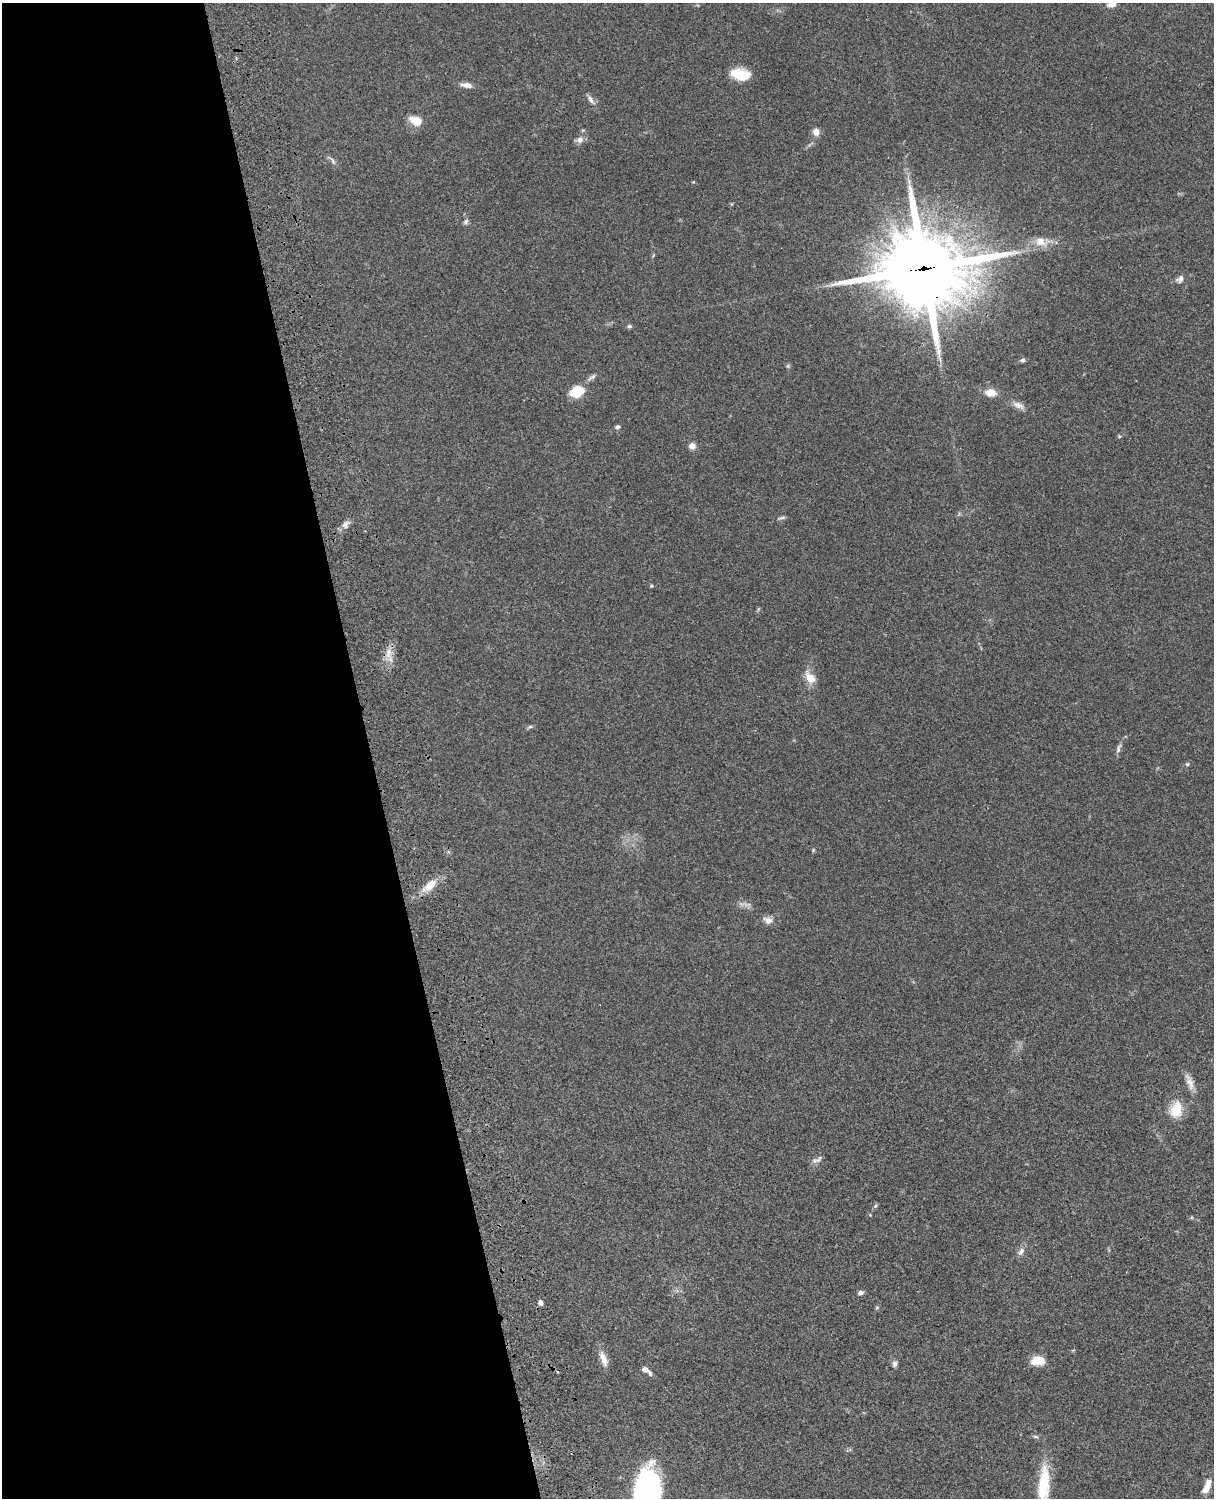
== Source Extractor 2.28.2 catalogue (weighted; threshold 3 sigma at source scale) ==
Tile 5 of 4 x 3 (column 1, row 2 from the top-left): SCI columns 122-1333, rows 1773-3268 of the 5088 x 4927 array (HDU 1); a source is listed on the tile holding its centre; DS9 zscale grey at full resolution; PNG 1216 x 1500 px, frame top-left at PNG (2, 3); no overlay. Shown black and unused: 30% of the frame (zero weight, under 3 of 4 exposures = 6% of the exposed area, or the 3 px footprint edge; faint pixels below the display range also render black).
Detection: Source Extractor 2.28.2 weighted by HDU 2 'WHT'; one run over the whole footprint, this tile lists its part. Background 0.0799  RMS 0.0058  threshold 0.0261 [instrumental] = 3 sigma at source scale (4.5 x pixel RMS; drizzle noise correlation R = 1.50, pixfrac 1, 0.05/0.05 arcsec/px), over >= 5 px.
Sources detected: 52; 1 too faint to see at this stretch — not listed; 3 inside a brighter listed object's ellipse — not listed separately; the other 48 listed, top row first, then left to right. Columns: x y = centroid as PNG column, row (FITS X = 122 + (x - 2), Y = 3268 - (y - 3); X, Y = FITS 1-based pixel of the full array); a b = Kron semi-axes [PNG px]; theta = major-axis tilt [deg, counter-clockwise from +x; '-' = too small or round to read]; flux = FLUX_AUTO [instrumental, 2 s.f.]
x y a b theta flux
1111 4 12 7 10 3.4
740 74 20 11 -10 14
466 85 16 6 -9 3.6
591 99 15 6 -58 2.6
416 121 17 10 -25 7.1
816 132 9 8 - 3.5
580 140 10 7 12 2.9
333 161 11 5 -60 1.7
466 222 9 6 52 1.4
1041 242 24 12 -4 8.6
924 269 34 30 -3 4200
1180 279 11 8 44 2.6
629 326 7 5 -12 1.1
1022 360 7 5 21 1.4
788 366 6 4 89 0.87
592 377 14 5 35 2.2
576 392 16 12 25 12
991 393 12 9 -3 7
1018 405 18 8 -23 3.9
617 427 7 5 23 1.2
1119 436 5 4 - 0.62
692 446 8 7 - 3.1
782 518 11 4 15 1.2
345 524 12 8 59 3
651 586 4 4 - 0.77
388 653 17 8 80 6
810 678 19 11 -48 6.4
530 727 8 4 8 0.99
1118 748 16 5 73 2.1
1187 764 5 5 - 0.85
430 885 22 10 39 9.2
741 904 8 4 -36 1.6
768 920 12 9 -26 3.4
1189 1082 24 8 -68 5.1
1176 1110 22 16 73 12
815 1161 10 6 6 2.2
875 1206 8 4 54 0.95
1021 1251 12 7 58 2.6
860 1293 7 5 25 1.7
540 1303 5 4 - 2.8
604 1359 21 8 -71 5.2
1040 1361 14 13 - 6
895 1364 7 6 - 1.7
645 1369 8 6 -27 2.2
1035 1437 8 4 -9 0.99
1044 1485 49 14 85 26
1206 1488 14 8 55 4.9
647 1492 43 22 83 130
Overlapping masked pixels (flux is a lower limit): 1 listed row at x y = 924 269
Isophote crosses this tile's border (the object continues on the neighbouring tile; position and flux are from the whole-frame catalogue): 3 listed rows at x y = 1111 4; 1044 1485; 647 1492